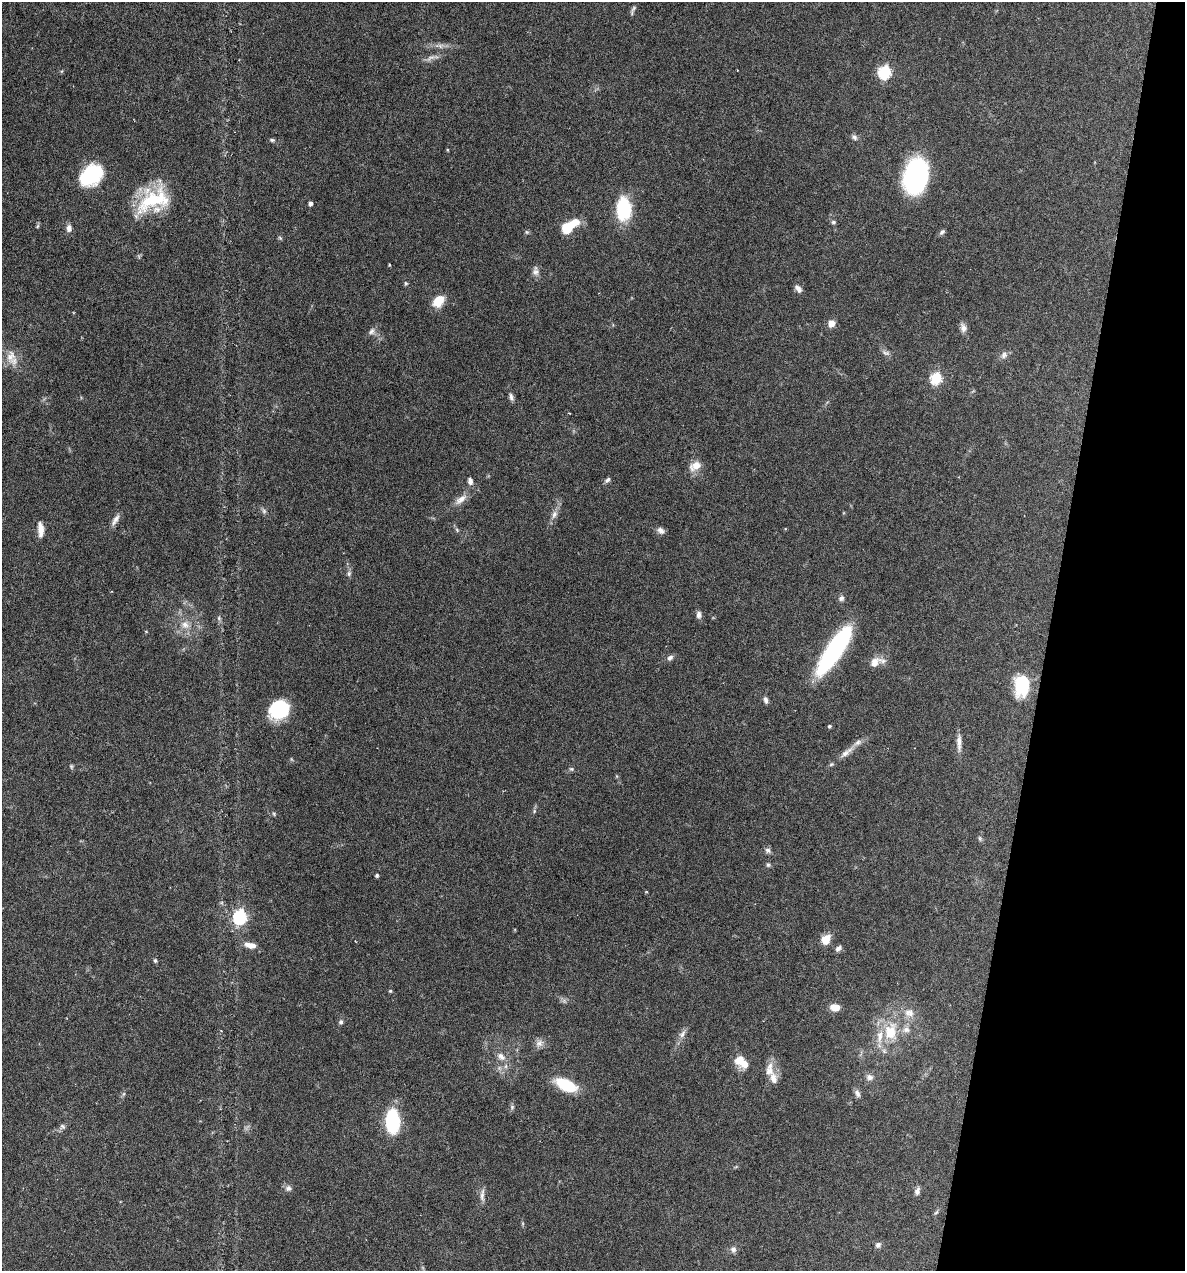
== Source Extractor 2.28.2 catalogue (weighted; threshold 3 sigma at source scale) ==
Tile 8 of 4 x 4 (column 4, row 2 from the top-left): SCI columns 3671-4853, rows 2541-3809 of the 5097 x 5080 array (HDU 1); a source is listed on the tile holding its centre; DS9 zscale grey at full resolution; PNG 1187 x 1273 px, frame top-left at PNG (2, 2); no overlay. Shown black and unused: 12% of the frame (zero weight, under 4 of 7 exposures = <1% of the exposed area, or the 3 px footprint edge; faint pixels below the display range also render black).
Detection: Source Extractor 2.28.2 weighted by HDU 2 'WHT'; one run over the whole footprint, this tile lists its part. Background 0.111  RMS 0.0036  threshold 0.0147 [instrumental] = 3 sigma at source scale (4.09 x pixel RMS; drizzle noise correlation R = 1.36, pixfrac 0.8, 0.05/0.05 arcsec/px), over >= 5 px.
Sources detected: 102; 2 too faint to see at this stretch — not listed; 6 inside a brighter listed object's ellipse — not listed separately; the other 94 listed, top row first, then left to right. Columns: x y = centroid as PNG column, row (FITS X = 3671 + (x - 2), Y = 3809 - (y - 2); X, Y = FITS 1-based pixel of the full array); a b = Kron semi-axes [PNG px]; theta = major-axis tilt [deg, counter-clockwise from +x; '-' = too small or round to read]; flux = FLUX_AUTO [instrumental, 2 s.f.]
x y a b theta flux
634 9 12 5 52 0.82
439 46 16 6 -5 1.9
885 72 7 6 - 41
854 137 8 6 -48 1
272 140 7 5 -1 0.59
447 150 4 3 - 0.31
91 175 24 17 39 22
916 176 28 18 77 67
153 199 42 25 30 22
310 203 4 4 - 1.1
623 209 20 12 -88 23
833 222 6 6 - 0.68
38 226 6 4 70 0.46
570 226 22 10 35 8.6
69 228 8 6 89 1.8
526 232 6 5 - 0.5
942 232 8 5 44 0.82
280 238 6 4 -45 0.44
389 265 3 2 - 0.33
536 271 13 8 -87 1.6
406 283 5 5 - 0.48
798 289 11 6 -49 1.3
439 301 13 9 46 6.4
831 323 8 7 - 2.6
963 328 11 8 -78 1.8
372 331 10 8 59 1.3
886 353 11 6 -17 1.1
1004 355 11 8 52 1.4
10 356 19 14 77 4.8
936 378 6 6 - 30
511 397 10 5 -78 1.1
695 466 15 9 29 3.9
608 480 8 5 32 0.95
470 481 8 6 -83 1.4
461 499 21 9 39 3.1
264 511 8 6 -64 0.86
554 514 11 7 72 1.7
115 520 18 6 60 1.8
40 529 19 7 -87 3
457 530 6 4 -48 0.52
661 530 10 7 -32 1.4
349 573 8 6 76 0.86
841 598 8 8 - 1
699 615 9 6 -88 1.3
219 618 7 5 -70 0.72
185 625 13 11 -35 3.6
146 631 5 3 - 0.27
834 650 49 13 56 53
670 658 8 6 40 1.1
875 662 17 11 33 3.3
1022 684 19 12 86 24
766 700 9 5 -77 1.1
279 709 19 16 43 21
829 726 5 4 - 0.46
959 743 24 6 -89 2.4
845 753 17 8 41 2.3
831 764 7 5 22 0.54
71 766 6 4 84 0.51
571 769 7 5 -20 0.59
617 776 5 4 - 0.34
274 814 5 4 - 0.43
980 838 7 5 -70 0.62
768 850 9 7 -30 0.97
768 865 6 6 - 0.6
377 875 4 4 - 0.7
240 917 7 6 - 57
826 939 11 8 60 4.7
250 945 14 7 -11 2.8
838 948 8 5 40 1.1
155 960 6 5 - 0.57
390 991 4 4 - 0.42
564 1001 8 5 -45 0.85
835 1007 11 7 -3 3.6
909 1013 15 12 -18 3.7
341 1022 7 5 70 0.8
890 1032 25 18 81 12
682 1034 13 7 48 1.7
539 1043 12 10 45 1.9
501 1056 13 9 -43 2.6
739 1060 15 11 51 3.7
769 1070 22 10 85 3.9
869 1077 9 8 - 1.5
566 1085 19 9 -24 16
857 1093 11 6 -72 1.3
123 1094 7 4 70 0.53
512 1107 7 6 - 0.74
393 1121 18 10 -90 31
62 1126 8 5 -36 0.71
288 1188 8 8 - 1.3
917 1191 9 6 75 1.4
482 1195 20 6 88 1.8
936 1212 7 4 33 0.52
878 1245 8 7 - 1.1
733 1249 8 8 - 1.3
Isophote crosses this tile's border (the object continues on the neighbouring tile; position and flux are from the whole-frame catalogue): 1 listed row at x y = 10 356